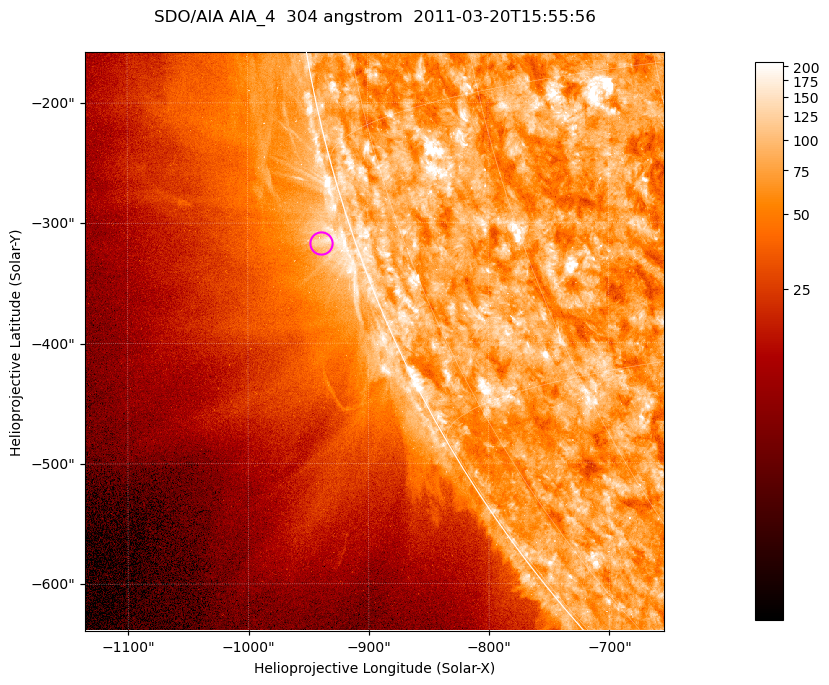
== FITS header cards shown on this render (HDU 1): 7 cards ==
TELESCOP= 'SDO/AIA '           / For AIA: SDO/AIA
INSTRUME= 'AIA_4   '           / For AIA: AIA_ATA1, AIA_ATA2, AIA_ATA3 or AIA_AT
WAVELNTH=                  304 / [angstrom] Wavelength
WAVEUNIT= 'angstrom'           / Wavelength unit: angstrom
DATE-OBS= '2011-03-20T15:55:56.123' / [ISO] Date when observation started; ISO 8
CTYPE1  = 'HPLN-TAN'           / CTYPE1; Typically HPLN
CTYPE2  = 'HPLT-TAN'           / CTYPE2; Typically HPLT

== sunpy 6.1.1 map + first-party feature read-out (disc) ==
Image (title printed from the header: SDO/AIA AIA_4  304 angstrom  2011-03-20T15:55:56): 802 x 802 px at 0.6 arcsec/px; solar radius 964 arcsec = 1606 px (partial field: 3.5% of the solar disc is inside the frame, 44% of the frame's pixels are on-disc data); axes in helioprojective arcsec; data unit not stated in the header (colour bar unlabelled)
Orientation: roll -0.132 deg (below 1 deg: not rotated)
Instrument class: DISC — disc imager (sunpy class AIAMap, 304 A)
Bright regions (active regions / flare kernels): reference = the on-disc median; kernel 7 px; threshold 5 sigma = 126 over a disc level ~76.4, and >= 1.15x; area >= 643 px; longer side >= 10 px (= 6 arcsec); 0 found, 0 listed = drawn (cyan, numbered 1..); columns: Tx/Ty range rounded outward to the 2 arcsec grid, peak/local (2 s.f.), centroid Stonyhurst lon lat
Off-limb structures (1.02-1.3 R_sun): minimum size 321 px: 3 found; the strongest spans PA ~105..110 deg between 1.02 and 1.04 R_sun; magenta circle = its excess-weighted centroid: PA ~110 deg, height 1.03 R_sun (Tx ~-940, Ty ~-316 arcsec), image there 1.9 x the reference